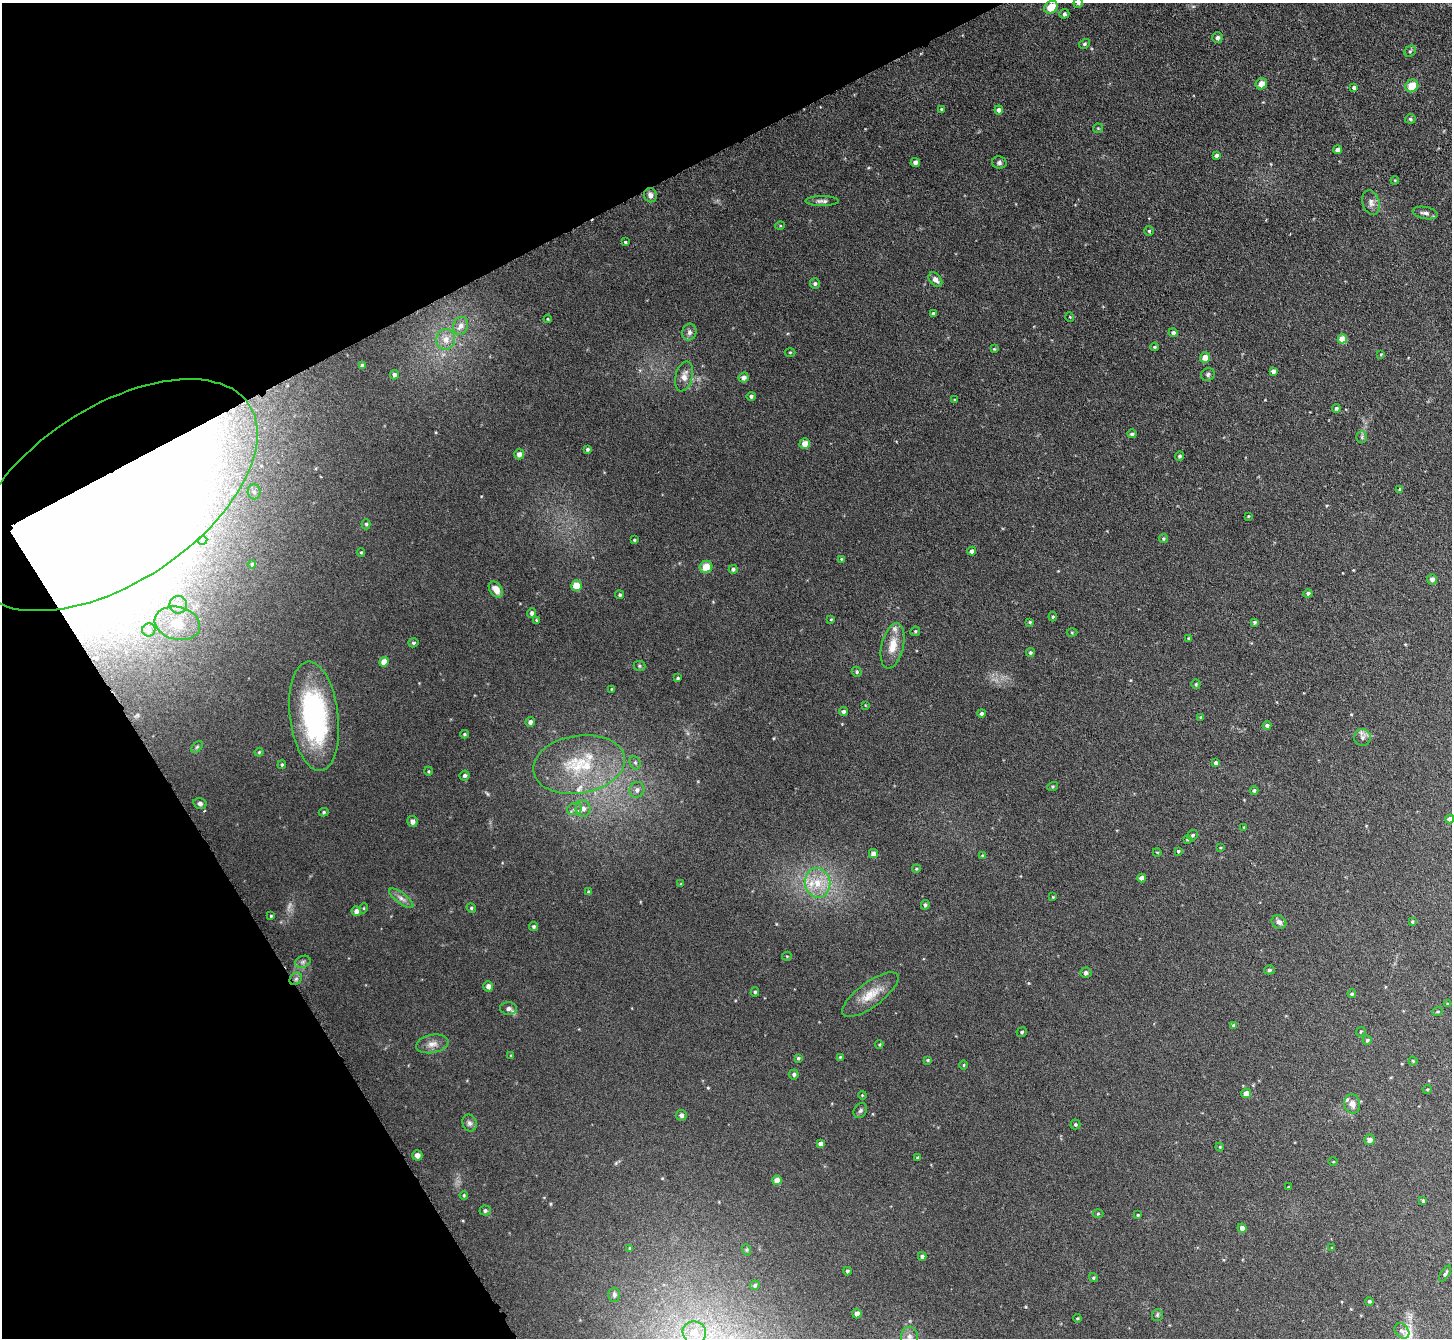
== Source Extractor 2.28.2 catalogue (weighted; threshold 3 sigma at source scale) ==
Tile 5 of 4 x 4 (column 1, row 2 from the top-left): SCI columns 6-1455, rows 2832-4167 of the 5811 x 5802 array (HDU 1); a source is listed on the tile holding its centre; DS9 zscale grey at full resolution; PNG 1454 x 1340 px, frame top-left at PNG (2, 3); each listed source drawn as its Kron ellipse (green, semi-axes under 4 px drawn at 4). Shown black and unused: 25% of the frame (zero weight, under 3 of 6 exposures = <1% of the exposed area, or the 3 px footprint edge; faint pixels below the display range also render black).
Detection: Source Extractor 2.28.2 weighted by HDU 2 'WHT'; one run over the whole footprint, this tile lists its part. Background 0.0513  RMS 0.0047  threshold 0.0191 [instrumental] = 3 sigma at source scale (4.09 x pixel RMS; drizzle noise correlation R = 1.36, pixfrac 0.8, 0.05/0.05 arcsec/px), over >= 5 px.
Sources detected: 218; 1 too faint to see at this stretch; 2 inside a brighter object's white glare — neither listed nor drawn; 8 inside a brighter listed object's ellipse — not listed separately; the other 207 listed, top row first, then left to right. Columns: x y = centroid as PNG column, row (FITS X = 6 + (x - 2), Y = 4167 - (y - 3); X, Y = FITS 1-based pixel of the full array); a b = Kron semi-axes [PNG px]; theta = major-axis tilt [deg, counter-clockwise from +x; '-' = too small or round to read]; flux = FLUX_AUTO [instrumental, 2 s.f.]
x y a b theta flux
1078 3 5 4 - 0.76
1051 7 7 6 - 6.9
1064 14 5 5 - 0.86
1217 38 5 5 - 1.4
1084 44 5 4 - 0.67
1410 51 6 5 - 0.72
1261 84 6 5 - 3.6
1412 86 7 6 - 6.5
1354 88 4 4 - 1.2
941 109 4 3 - 0.45
999 110 4 4 - 1.6
1410 119 5 4 - 0.76
1098 128 5 5 - 0.45
1338 150 4 4 - 2
1216 155 4 3 - 1.2
915 162 5 4 - 1.5
999 163 7 6 - 1.1
1395 180 4 3 - 0.43
650 195 7 6 - 2
822 201 17 5 0 1.6
1371 203 12 8 -72 2.3
1425 213 13 6 -10 1.7
780 226 5 3 - 0.35
1149 231 5 5 - 0.58
625 242 3 3 - 0.53
935 280 8 5 -50 2.1
815 284 5 5 - 0.97
933 313 3 3 - 0.66
1070 317 5 3 - 0.32
548 319 4 4 - 0.39
461 326 9 7 71 2.2
689 332 8 7 - 1.6
1173 333 4 4 - 1.1
446 339 10 9 - 3.6
1342 339 4 4 - 9.2
1155 347 4 3 - 0.56
994 349 4 4 - 0.44
790 352 5 3 - 0.44
1381 354 4 3 - 0.38
1205 358 5 5 - 3.8
362 366 4 4 - 1.2
1273 371 4 4 - 1.6
1208 374 7 6 - 0.99
394 375 5 4 - 1.1
684 376 15 8 75 3.5
744 377 5 5 - 2
751 396 4 4 - 0.96
954 400 4 3 - 0.44
1336 408 4 4 - 0.87
1132 434 4 4 - 0.98
1362 437 6 5 - 0.78
805 444 5 5 - 3.7
587 449 4 3 - 0.69
519 454 5 5 - 2.2
1179 456 5 4 - 0.8
1400 489 4 3 - 0.64
254 492 7 6 - 1.4
114 495 163 87 34 420
1248 516 3 3 - 0.38
366 524 5 4 - 0.66
1163 539 4 4 - 0.56
203 540 4 3 - 0.41
634 540 3 3 - 0.49
972 551 4 4 - 1.6
361 552 4 4 - 0.47
841 559 3 3 - 0.37
252 564 4 4 - 0.54
706 567 6 6 - 6.4
733 569 4 4 - 0.93
1432 579 5 5 - 1.6
576 586 5 5 - 6.8
496 589 9 6 -55 3.7
1308 593 4 4 - 0.86
620 595 4 4 - 0.74
178 605 9 8 - 3
532 613 5 4 - 1.3
1053 617 4 4 - 0.53
831 619 4 4 - 0.39
536 620 4 4 - 0.39
1030 622 4 3 - 0.53
1255 622 3 3 - 0.71
177 623 23 16 -14 9.6
149 630 6 6 - 1
915 631 5 4 - 0.57
1072 633 5 3 - 0.4
1188 638 4 3 - 0.38
413 643 5 4 - 0.78
893 646 23 11 77 7
1030 652 4 4 - 0.72
384 662 5 4 - 5.7
639 666 6 5 - 0.64
857 672 5 4 - 0.71
678 678 4 3 - 0.66
1196 684 4 4 - 0.55
612 689 4 2 - 0.32
865 705 3 2 - 0.29
844 711 4 4 - 0.87
981 713 4 4 - 1.1
314 716 55 24 -83 71
1201 717 4 2 - 0.29
530 722 5 4 - 1.5
1267 725 4 4 - 1.3
464 734 4 3 - 0.48
1362 737 8 8 - 1.9
197 747 7 4 45 0.68
259 752 4 4 - 0.48
635 763 7 5 -69 0.88
1216 763 4 4 - 1.3
579 764 46 29 9 31
282 765 4 3 - 0.48
428 771 4 3 - 0.39
464 775 5 5 - 1
1053 786 5 3 - 0.5
637 790 8 7 - 1.7
1254 790 4 4 - 0.76
200 803 6 5 - 1.1
583 808 8 7 - 2.5
575 809 8 6 20 1.3
324 812 5 4 - 0.59
1450 819 4 4 - 2.8
412 821 5 5 - 2
1244 827 4 3 - 0.35
1192 835 5 5 - 0.78
1187 839 4 3 - 0.39
1220 848 3 2 - 0.34
1178 851 4 4 - 0.58
1157 852 4 3 - 0.33
873 854 4 4 - 2.6
982 856 4 3 - 0.44
916 869 4 3 - 0.42
1142 878 4 4 - 2.8
817 883 15 12 -80 8.3
681 884 4 4 - 0.41
589 892 3 3 - 0.71
1053 897 3 3 - 0.35
401 898 15 5 -36 2.1
925 905 5 4 - 0.68
364 908 5 3 - 0.37
471 908 5 4 - 0.62
356 911 5 4 - 2
271 916 4 3 - 0.41
1279 922 8 6 -31 1.6
1412 922 4 3 - 0.58
534 927 5 4 - 0.81
787 956 5 4 - 0.45
303 962 8 6 22 1.2
1269 970 5 4 - 0.79
1086 973 6 5 - 1
296 979 7 5 45 1.1
488 986 5 4 - 1.8
755 992 4 4 - 0.68
1352 994 4 4 - 0.78
870 995 34 12 36 8.2
1448 1004 4 3 - 0.59
508 1009 8 6 -6 1.6
1438 1011 5 2 - 0.41
1233 1025 4 4 - 0.93
1022 1032 5 4 - 0.76
1361 1032 5 3 - 0.44
1367 1040 4 4 - 0.64
432 1044 16 9 11 3.2
879 1044 4 3 - 0.43
511 1056 4 4 - 0.51
840 1057 4 3 - 0.44
798 1058 4 3 - 0.53
928 1060 4 3 - 0.45
1413 1061 4 4 - 0.48
964 1065 5 3 - 0.4
794 1074 5 4 - 1
1427 1089 4 4 - 0.47
1246 1093 5 5 - 2.6
862 1095 4 3 - 0.36
1352 1104 10 8 -79 2.5
860 1111 8 6 56 0.93
681 1115 5 5 - 1.3
469 1123 8 7 - 1.4
1075 1124 5 5 - 0.66
1370 1140 5 5 - 2.6
820 1143 4 4 - 1.9
1220 1147 4 3 - 0.4
417 1155 5 5 - 2.1
918 1158 4 3 - 0.68
1333 1162 4 3 - 0.37
777 1180 5 4 - 3.2
1288 1187 3 3 - 0.4
464 1195 4 4 - 0.49
1423 1201 4 3 - 0.76
485 1210 5 5 - 0.99
1098 1213 5 3 - 0.43
1138 1215 4 3 - 0.46
1242 1228 4 4 - 2.1
630 1248 4 3 - 0.42
1332 1248 4 3 - 0.55
747 1250 6 4 -72 0.57
922 1256 4 4 - 1.8
847 1271 4 4 - 0.78
1445 1274 9 4 58 0.86
1093 1278 4 4 - 0.59
755 1285 5 4 - 0.8
614 1295 7 6 - 0.97
1369 1301 4 4 - 0.77
857 1314 5 4 - 2.2
1157 1315 6 5 - 0.71
1077 1318 4 4 - 0.45
1402 1331 8 6 -49 1.4
694 1333 12 11 - 5.6
909 1337 10 8 -88 2.4
Overlapping masked pixels (flux is a lower limit): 1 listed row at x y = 114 495
Isophote crosses this tile's border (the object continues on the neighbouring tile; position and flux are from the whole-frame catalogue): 3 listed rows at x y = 1078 3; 1450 819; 909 1337